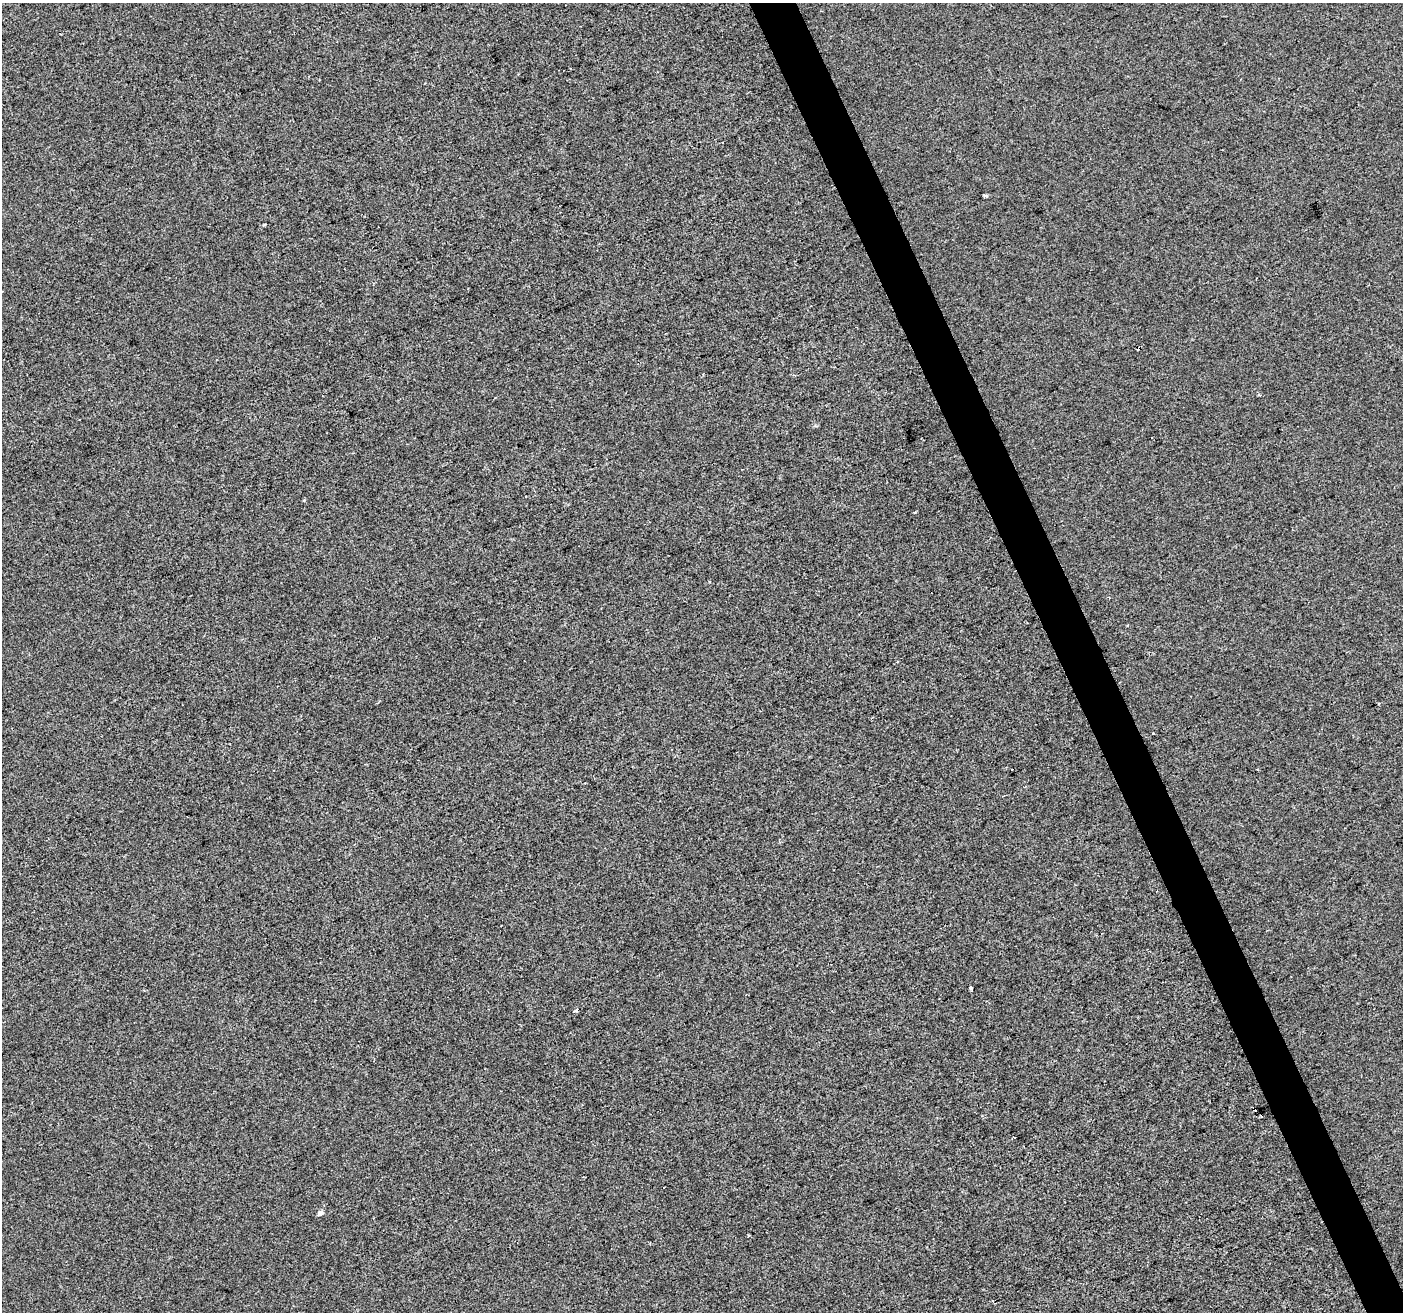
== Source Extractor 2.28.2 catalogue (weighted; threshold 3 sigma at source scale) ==
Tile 6 of 4 x 4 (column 2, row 2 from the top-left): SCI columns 1403-2803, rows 2759-4068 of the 5606 x 5460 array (HDU 1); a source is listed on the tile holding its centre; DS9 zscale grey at full resolution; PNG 1405 x 1314 px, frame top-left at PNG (2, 3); no overlay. Shown black and unused: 3% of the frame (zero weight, under 2 of 3 exposures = <1% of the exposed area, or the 3 px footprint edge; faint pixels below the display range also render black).
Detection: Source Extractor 2.28.2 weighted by HDU 2 'WHT'; one run over the whole footprint, this tile lists its part. Background 3.67e-04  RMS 0.0056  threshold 0.0251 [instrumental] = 3 sigma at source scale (4.5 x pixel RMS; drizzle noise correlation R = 1.50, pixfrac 1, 0.0396/0.0396 arcsec/px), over >= 5 px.
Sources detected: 10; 1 cosmic-ray / hot-pixel residue — not listed; the other 9 listed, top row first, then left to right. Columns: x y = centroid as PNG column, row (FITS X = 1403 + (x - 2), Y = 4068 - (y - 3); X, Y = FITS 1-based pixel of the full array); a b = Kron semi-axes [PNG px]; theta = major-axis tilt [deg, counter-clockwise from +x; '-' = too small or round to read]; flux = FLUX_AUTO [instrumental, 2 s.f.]
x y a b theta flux
723 142 2 2 - 0.48
986 195 5 3 - 0.98
264 225 5 3 - 0.54
914 512 3 2 - 0.69
1011 769 2 2 - 0.46
971 988 3 3 - 11
576 1010 4 3 - 1.8
1014 1137 3 2 - 0.78
320 1213 5 4 - 2.7